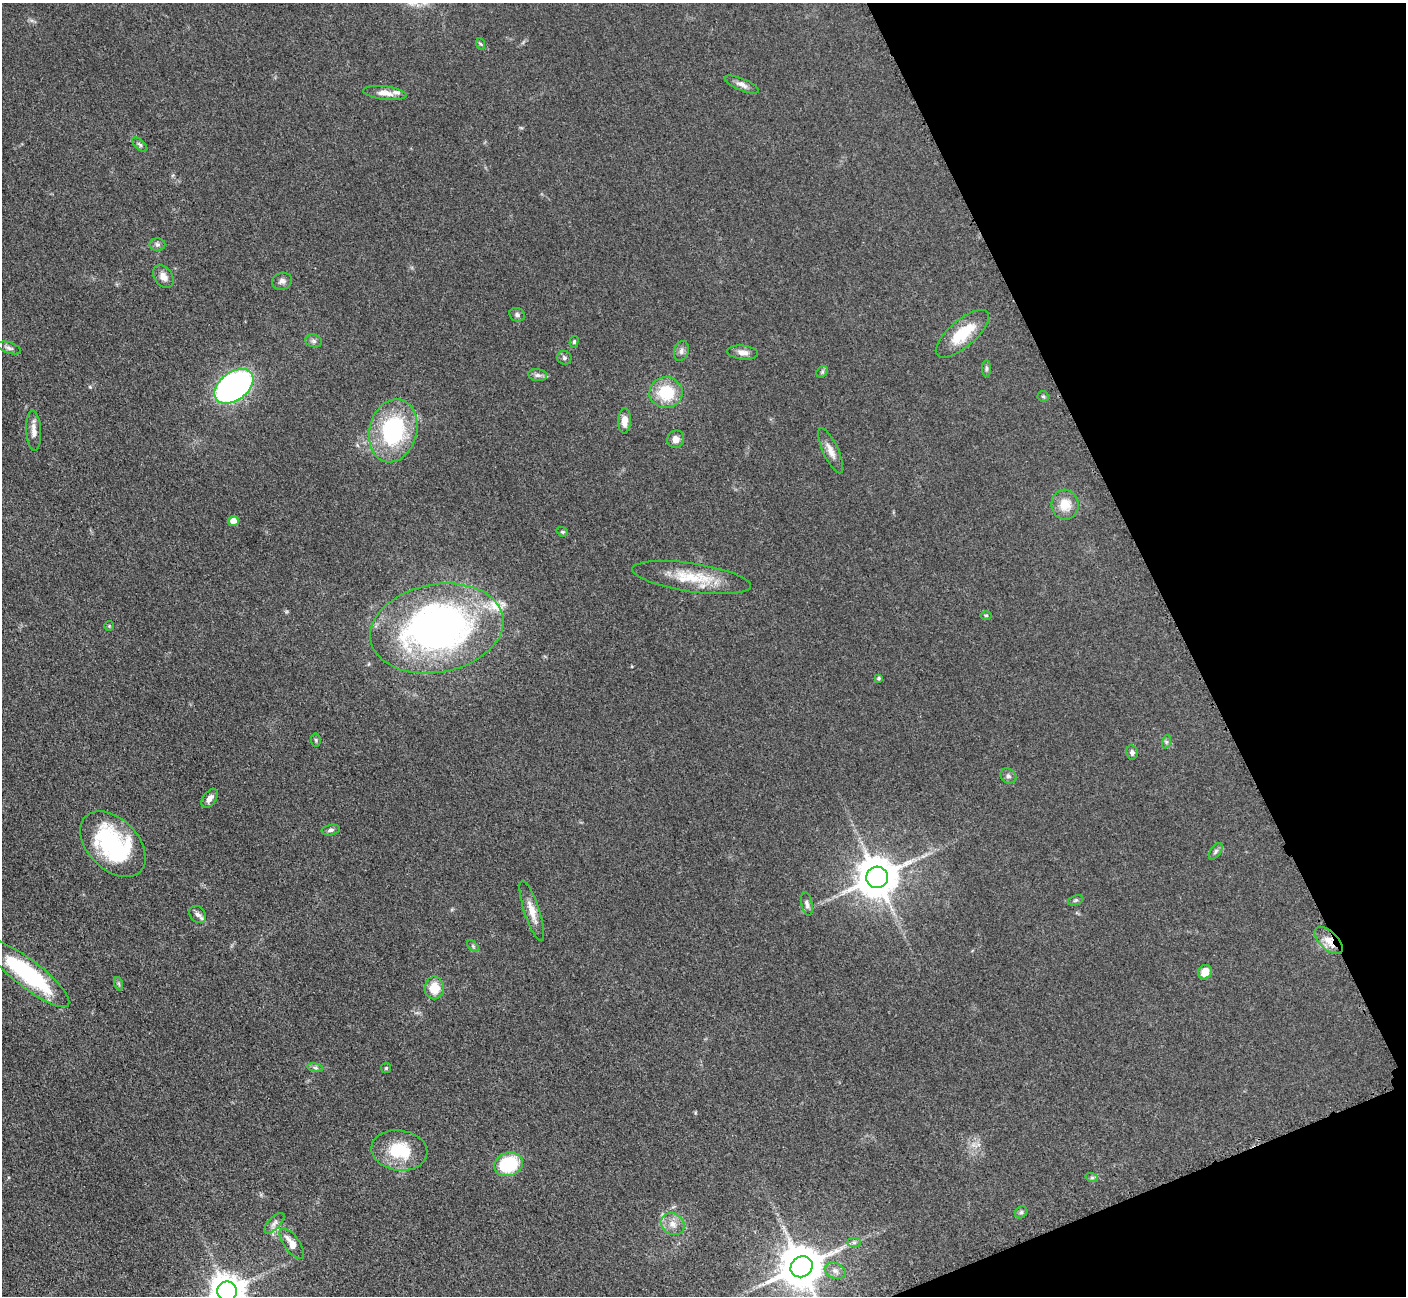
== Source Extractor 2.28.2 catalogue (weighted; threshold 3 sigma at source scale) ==
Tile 12 of 4 x 4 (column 4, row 3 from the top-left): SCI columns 4230-5633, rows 1591-2884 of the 5699 x 5661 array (HDU 1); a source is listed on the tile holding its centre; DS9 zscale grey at full resolution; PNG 1408 x 1298 px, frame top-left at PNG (2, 3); each listed source drawn as its Kron ellipse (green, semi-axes under 4 px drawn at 4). Shown black and unused: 19% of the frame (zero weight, under 3 of 5 exposures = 4% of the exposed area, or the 3 px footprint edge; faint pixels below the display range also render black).
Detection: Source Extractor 2.28.2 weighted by HDU 2 'WHT'; one run over the whole footprint, this tile lists its part. Background 0.0521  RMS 0.0055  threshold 0.0249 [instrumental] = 3 sigma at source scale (4.5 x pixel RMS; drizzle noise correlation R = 1.50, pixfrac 1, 0.05/0.05 arcsec/px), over >= 5 px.
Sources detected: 69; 1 inside a brighter object's white glare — neither listed nor drawn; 2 inside a brighter listed object's ellipse — not listed separately; the other 66 listed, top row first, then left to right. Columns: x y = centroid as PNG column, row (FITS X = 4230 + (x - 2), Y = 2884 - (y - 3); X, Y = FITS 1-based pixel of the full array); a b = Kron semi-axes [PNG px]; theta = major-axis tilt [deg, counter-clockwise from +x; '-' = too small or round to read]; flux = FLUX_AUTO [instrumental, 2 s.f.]
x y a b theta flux
481 44 6 4 -69 0.73
742 84 18 6 -23 2.9
385 93 22 6 -7 4.8
140 144 9 5 -41 1.2
157 244 8 6 -1 1.4
163 277 12 8 -54 3.8
282 281 10 8 19 2.3
517 315 8 6 -20 1.5
962 334 33 13 41 19
314 341 8 6 -16 1.5
574 342 6 4 75 0.79
9 348 12 5 -18 1.8
681 351 10 7 73 2.1
743 353 15 7 -6 3.5
564 358 7 6 - 1.3
986 369 8 4 89 1
822 372 6 5 - 0.93
538 375 9 6 -7 2.1
234 386 22 14 37 170
666 393 16 15 - 21
1043 396 6 5 - 0.85
625 421 13 6 88 4.9
34 431 20 7 -87 4.2
393 431 32 24 76 58
676 439 9 8 - 3.2
831 451 25 7 -65 4.9
1065 505 15 13 -80 9.5
233 521 5 5 - 5.5
562 532 6 4 -19 0.86
692 578 60 14 -8 22
986 615 5 3 - 0.64
109 626 5 5 - 0.59
437 628 67 44 11 250
879 678 4 4 - 0.92
316 740 6 4 -82 0.79
1166 742 7 4 72 1
1132 752 7 6 - 1.5
1008 776 8 7 - 1.6
210 798 11 6 55 3.3
331 830 9 5 12 1.4
113 844 39 25 -45 70
1216 851 9 5 54 1.5
877 877 11 10 - 1800
1075 900 8 4 20 0.92
807 904 12 5 -77 2
532 911 31 7 -72 7.2
198 914 9 7 -47 2.2
1329 940 17 9 -44 6.3
473 946 7 4 -46 0.79
1205 972 7 6 - 6.3
27 973 52 13 -38 63
119 984 7 4 -71 0.98
434 988 11 9 90 11
315 1068 8 4 -8 1.2
386 1068 5 5 - 0.75
399 1150 28 20 -8 24
508 1164 15 11 17 36
1092 1178 6 4 -18 0.84
1021 1212 7 5 44 1.1
274 1223 13 6 45 2.3
673 1224 12 10 -31 4.9
854 1242 7 4 0 1.1
292 1243 18 7 -54 6.2
802 1267 11 10 - 1900
835 1271 11 7 -19 2.7
227 1291 10 9 - 1100
Overlapping masked pixels (flux is a lower limit): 1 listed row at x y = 1329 940
Isophote crosses this tile's border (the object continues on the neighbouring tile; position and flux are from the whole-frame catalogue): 2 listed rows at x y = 802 1267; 227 1291